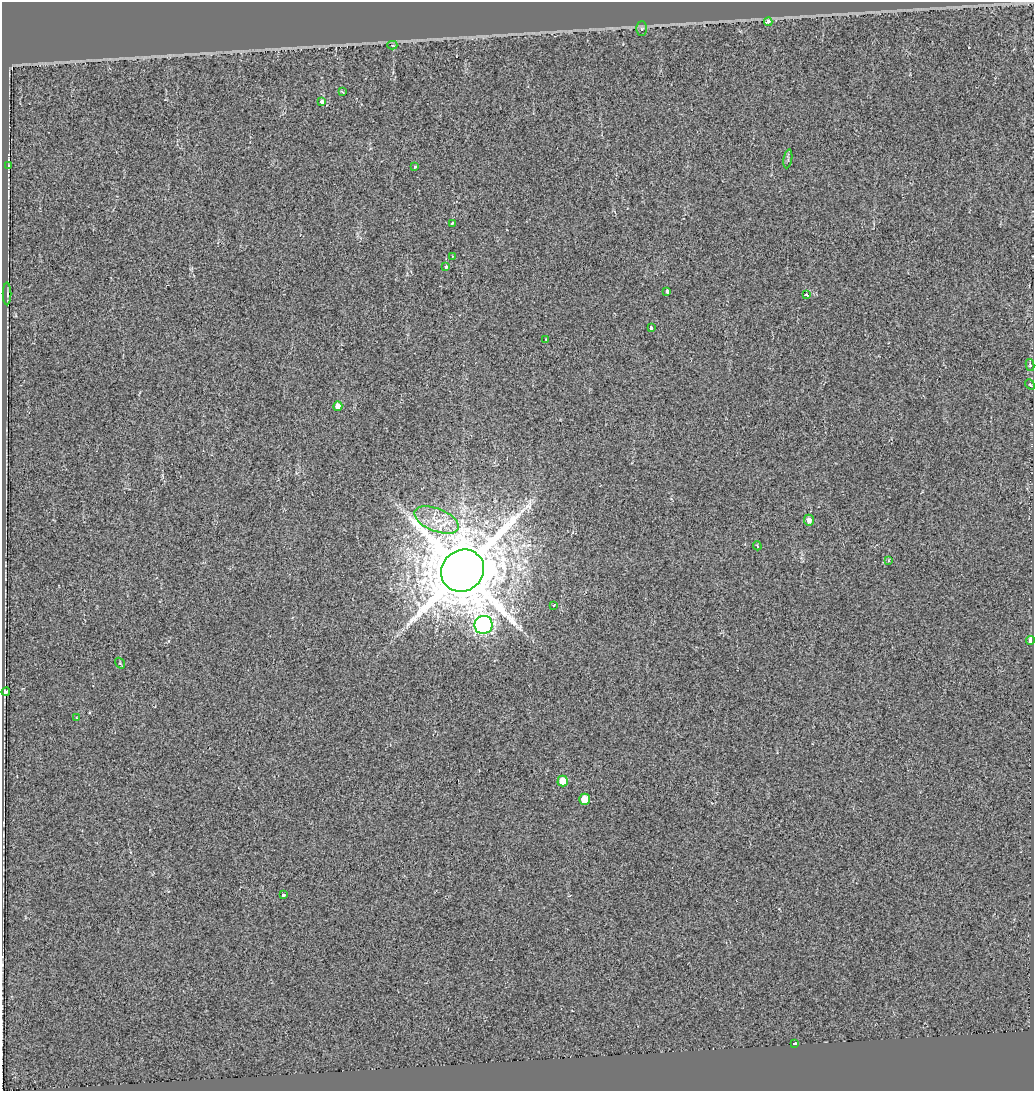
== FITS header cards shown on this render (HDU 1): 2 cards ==
NAXIS1  =                 1032
NAXIS2  =                 1089

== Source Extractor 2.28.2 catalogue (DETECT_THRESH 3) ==
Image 1032 x 1089 px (HDU 1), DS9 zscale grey, 1 PNG px = 1 image px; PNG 1036 x 1093 px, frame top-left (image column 1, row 1089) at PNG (2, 2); each listed source drawn as its Kron ellipse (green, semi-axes under 4 px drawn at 4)
Background -0.0636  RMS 0.025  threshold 0.0759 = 3 sigma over >= 5 px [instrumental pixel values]
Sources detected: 34; all 34 listed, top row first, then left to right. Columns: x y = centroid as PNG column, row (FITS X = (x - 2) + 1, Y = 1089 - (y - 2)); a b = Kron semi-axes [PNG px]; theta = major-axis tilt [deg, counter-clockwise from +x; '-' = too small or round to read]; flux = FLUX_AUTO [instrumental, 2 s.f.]
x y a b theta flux
768 22 4 3 - 41
642 29 7 5 89 3.3
392 45 5 4 - 1.9
343 92 4 2 - 1.9
322 102 4 3 - 13
788 159 9 3 80 2.8
8 166 3 2 - 1.1
415 167 3 3 - 8.5
452 223 4 3 - 11
452 256 3 2 - 1.5
446 266 4 3 - 3.6
667 291 3 3 - 39
7 294 11 2 90 2.2
807 294 3 3 - 8.2
651 328 4 3 - 12
546 339 3 2 - 1.1
1030 365 6 4 -78 3.3
1030 384 5 4 - 2.1
338 406 5 4 - 18
437 520 23 11 -22 36
809 520 5 5 - 9.3
757 546 4 3 - 2
888 561 3 3 - 1.8
463 571 22 20 38 19000
554 605 3 3 - 3.9
483 625 9 9 - 730
1030 641 4 3 - 36
120 663 6 4 -56 1.9
6 692 4 3 - 23
76 718 4 2 - 1.1
563 781 5 5 - 53
584 799 5 5 - 34
283 895 3 3 - 5.1
794 1044 3 3 - 37